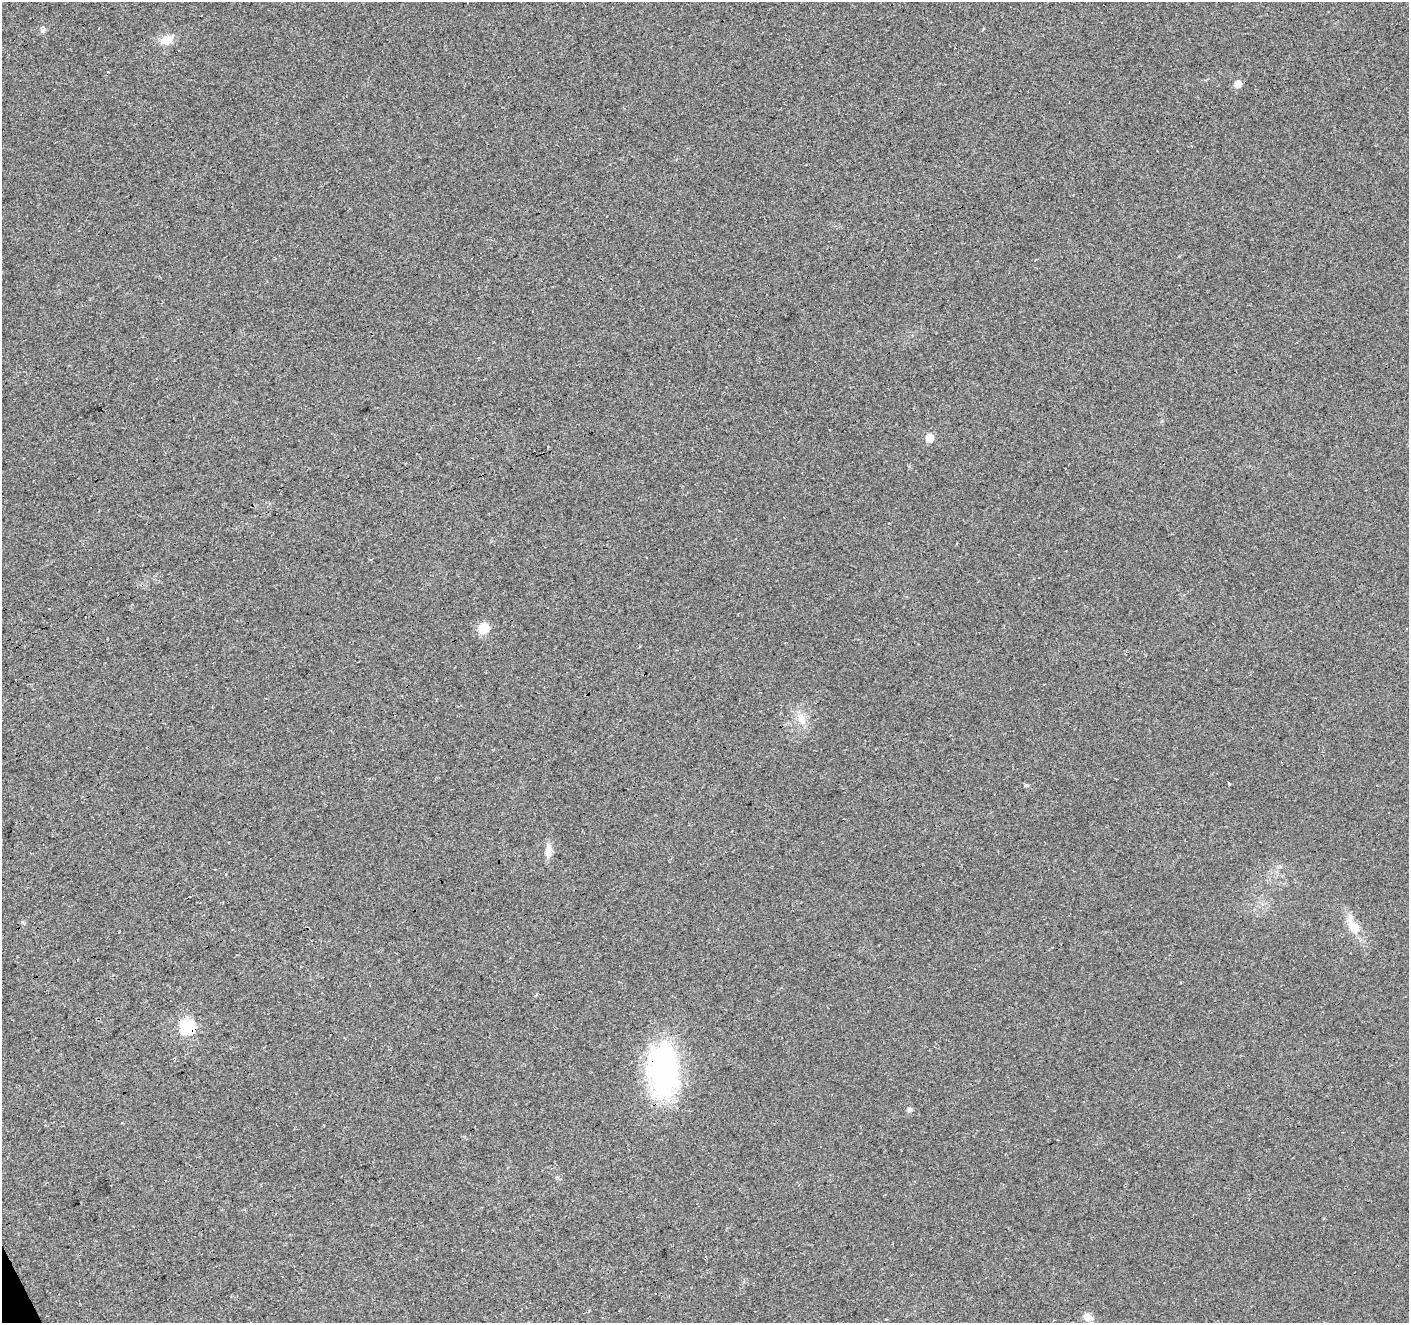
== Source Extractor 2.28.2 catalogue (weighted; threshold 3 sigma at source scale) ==
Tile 7 of 4 x 4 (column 3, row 2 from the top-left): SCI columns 2872-4278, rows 2819-4139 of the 5739 x 5578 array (HDU 1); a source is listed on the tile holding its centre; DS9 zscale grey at full resolution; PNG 1411 x 1325 px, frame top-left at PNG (2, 2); no overlay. Shown black and unused: <1% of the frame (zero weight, under 3 of 4 exposures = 5% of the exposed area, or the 3 px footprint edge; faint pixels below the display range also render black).
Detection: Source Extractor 2.28.2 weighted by HDU 2 'WHT'; one run over the whole footprint, this tile lists its part. Background 0.041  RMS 0.0074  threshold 0.0333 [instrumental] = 3 sigma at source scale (4.5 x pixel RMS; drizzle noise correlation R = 1.50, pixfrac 1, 0.0396/0.0396 arcsec/px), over >= 5 px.
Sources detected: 13; all 13 listed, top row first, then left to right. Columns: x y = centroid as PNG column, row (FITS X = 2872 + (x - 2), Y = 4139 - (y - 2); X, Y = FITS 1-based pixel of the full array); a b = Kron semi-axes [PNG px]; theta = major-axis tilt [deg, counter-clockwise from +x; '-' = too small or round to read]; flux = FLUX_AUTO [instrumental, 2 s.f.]
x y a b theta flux
43 30 8 6 58 2
167 40 17 12 25 8.2
1238 84 6 5 - 9.1
929 438 6 5 - 21
484 628 10 9 - 13
801 719 15 10 -67 7.7
1026 785 5 4 - 1.4
548 851 16 9 83 5.9
1354 927 19 13 -36 11
187 1026 7 6 - 120
663 1069 63 35 -89 130
909 1110 6 5 - 2.4
1088 1317 11 9 -13 5.5
Overlapping masked pixels (flux is a lower limit): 2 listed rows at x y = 187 1026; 663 1069
Unlisted compact peaks at least as high as the median listed source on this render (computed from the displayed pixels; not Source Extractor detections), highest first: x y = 1229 784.